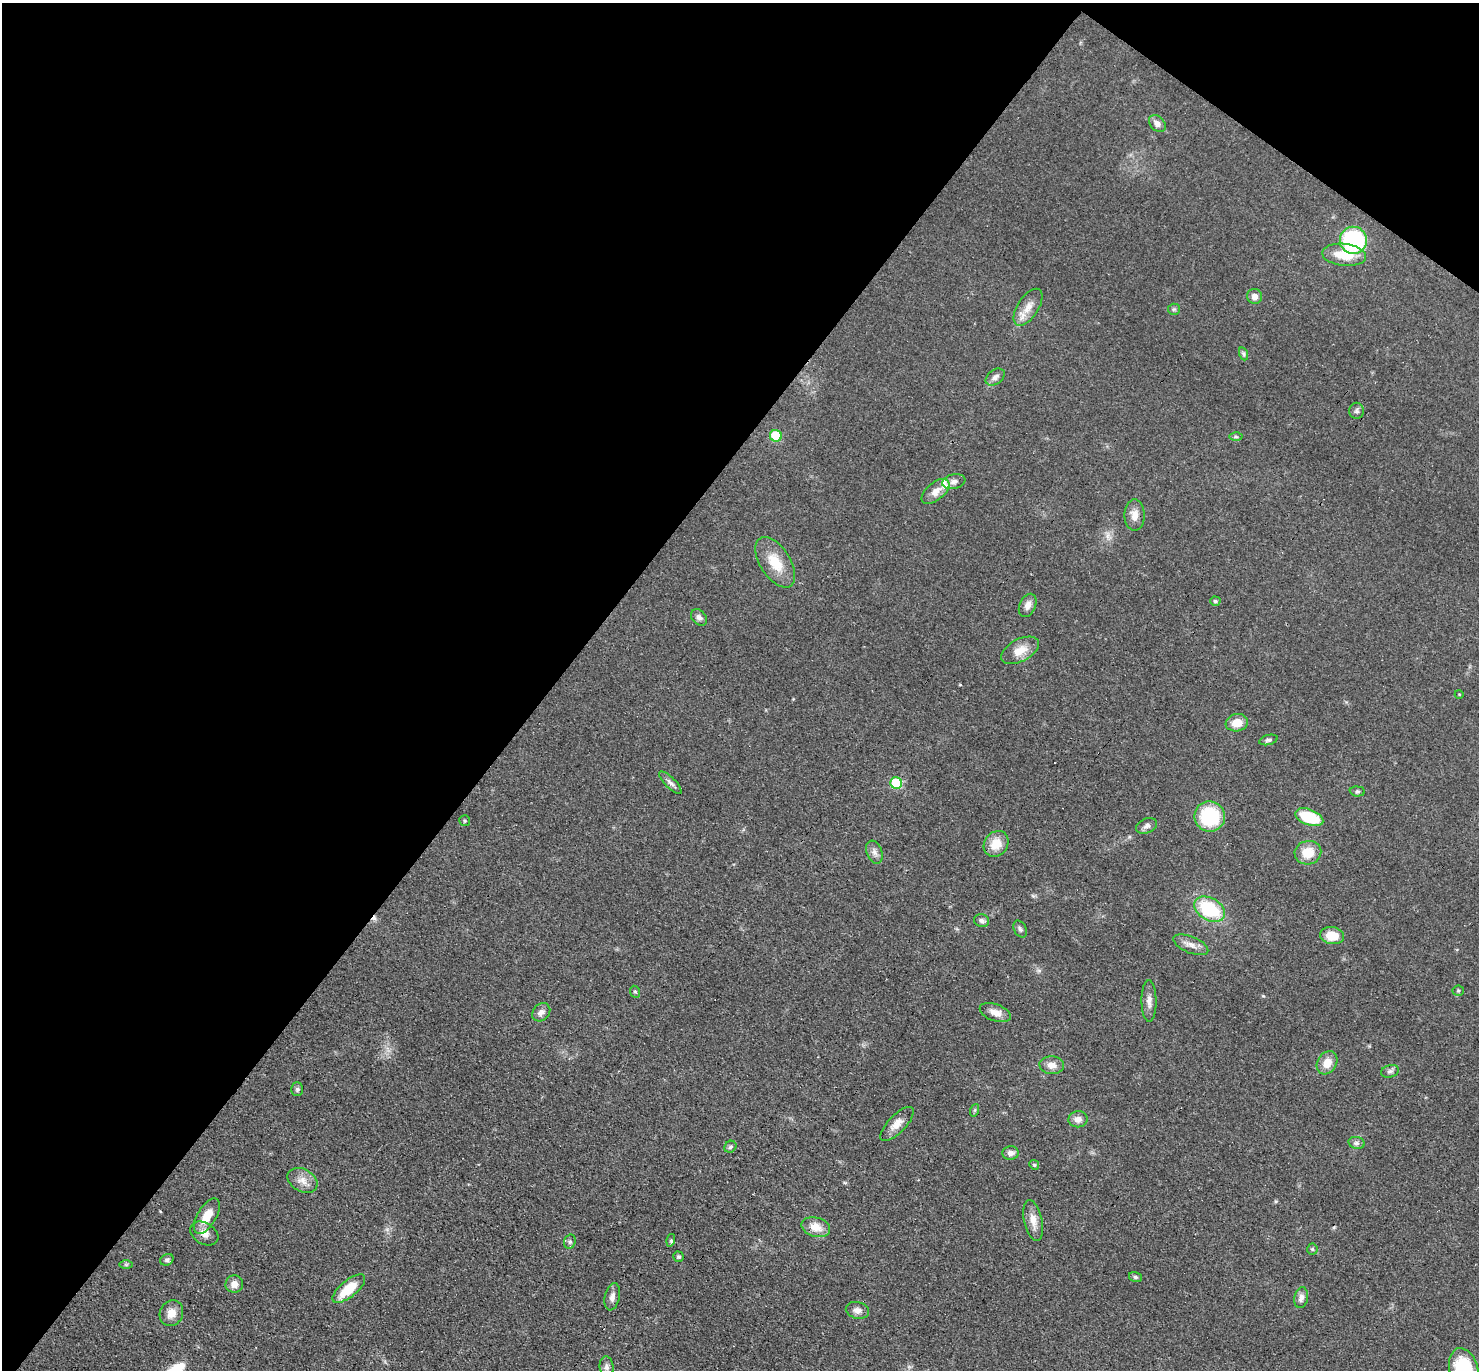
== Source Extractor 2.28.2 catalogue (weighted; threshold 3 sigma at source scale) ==
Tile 2 of 4 x 4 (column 2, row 1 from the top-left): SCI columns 1608-3084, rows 4399-5766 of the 6087 x 6078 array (HDU 1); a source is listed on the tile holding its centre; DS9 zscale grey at full resolution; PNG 1481 x 1372 px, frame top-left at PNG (2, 3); each listed source drawn as its Kron ellipse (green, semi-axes under 4 px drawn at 4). Shown black and unused: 40% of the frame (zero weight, under 3 of 4 exposures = <1% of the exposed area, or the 3 px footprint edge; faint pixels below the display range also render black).
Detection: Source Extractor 2.28.2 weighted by HDU 2 'WHT'; one run over the whole footprint, this tile lists its part. Background 0.0608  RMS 0.0056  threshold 0.0254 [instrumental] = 3 sigma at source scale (4.5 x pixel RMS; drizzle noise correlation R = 1.50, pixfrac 1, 0.05/0.05 arcsec/px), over >= 5 px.
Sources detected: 76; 2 cosmic-ray / hot-pixel residue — neither listed nor drawn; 1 inside a brighter listed object's ellipse — not listed separately; the other 73 listed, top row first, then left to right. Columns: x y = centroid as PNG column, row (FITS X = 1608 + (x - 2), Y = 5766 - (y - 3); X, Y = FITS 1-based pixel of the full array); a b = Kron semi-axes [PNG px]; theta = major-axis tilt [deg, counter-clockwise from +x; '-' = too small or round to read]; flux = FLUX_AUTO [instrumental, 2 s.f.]
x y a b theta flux
1157 124 9 7 -44 3.3
1353 240 13 13 - 67
1344 255 22 11 -6 15
1255 296 7 7 - 3.4
1028 307 21 10 57 7
1174 309 6 5 - 1
1244 354 7 4 -71 1.2
995 377 10 7 36 2.7
1357 411 8 7 - 1.6
776 436 6 5 - 29
1236 437 6 4 -2 0.87
954 482 12 7 12 2.6
936 491 16 8 39 5.3
1135 515 15 10 -90 5.1
775 562 28 15 -57 14
1215 601 5 4 - 1
1028 605 12 8 66 3.8
699 617 9 6 -47 2.3
1020 650 21 11 28 8.3
1459 694 4 3 - 0.45
1237 723 11 8 11 7.8
1268 740 9 5 15 1.5
670 783 15 5 -45 2.3
896 783 6 5 - 38
1357 791 7 5 -4 1.1
1210 816 15 15 - 34
1309 817 15 7 -20 24
465 821 5 5 - 0.86
1147 826 11 7 24 2.1
996 844 14 11 54 9.4
874 852 12 7 -69 2.9
1308 853 13 11 12 11
1210 909 17 11 -30 34
982 921 7 6 - 1.8
1020 929 9 6 -61 1.5
1332 936 12 8 -10 11
1191 945 18 8 -22 4.3
1458 991 5 5 - 0.85
635 992 6 5 - 0.91
1149 1001 21 7 -89 3.9
541 1012 10 8 45 2.9
995 1013 16 8 -20 5.5
1327 1063 12 9 58 7.2
1052 1065 12 9 -3 4.6
1390 1071 9 6 15 1.7
297 1089 7 5 90 1.2
975 1110 6 4 71 0.79
1078 1119 9 8 - 3.5
897 1124 22 9 46 5.9
1357 1143 8 6 -15 1.7
730 1147 6 5 - 1.2
1011 1153 8 6 5 3.1
1034 1165 5 4 - 0.7
302 1180 16 11 -29 5.4
207 1216 20 9 59 10
1033 1221 21 9 -78 6.2
816 1227 14 9 -15 7.8
204 1233 15 10 -32 4.8
671 1240 6 4 74 1
570 1242 7 5 69 1.2
1312 1249 5 5 - 0.86
678 1257 5 5 - 1.1
167 1260 7 5 27 1.3
126 1265 6 4 0 0.77
1135 1277 6 5 - 1.1
234 1284 9 8 - 4.1
349 1289 20 8 39 16
612 1297 14 7 78 3.4
1301 1298 10 7 78 2.8
857 1310 12 8 -13 3.2
171 1313 13 11 62 5.9
607 1367 10 7 -83 2.1
1464 1370 22 14 -75 37
Isophote crosses this tile's border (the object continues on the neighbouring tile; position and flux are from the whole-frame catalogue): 1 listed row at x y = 1464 1370